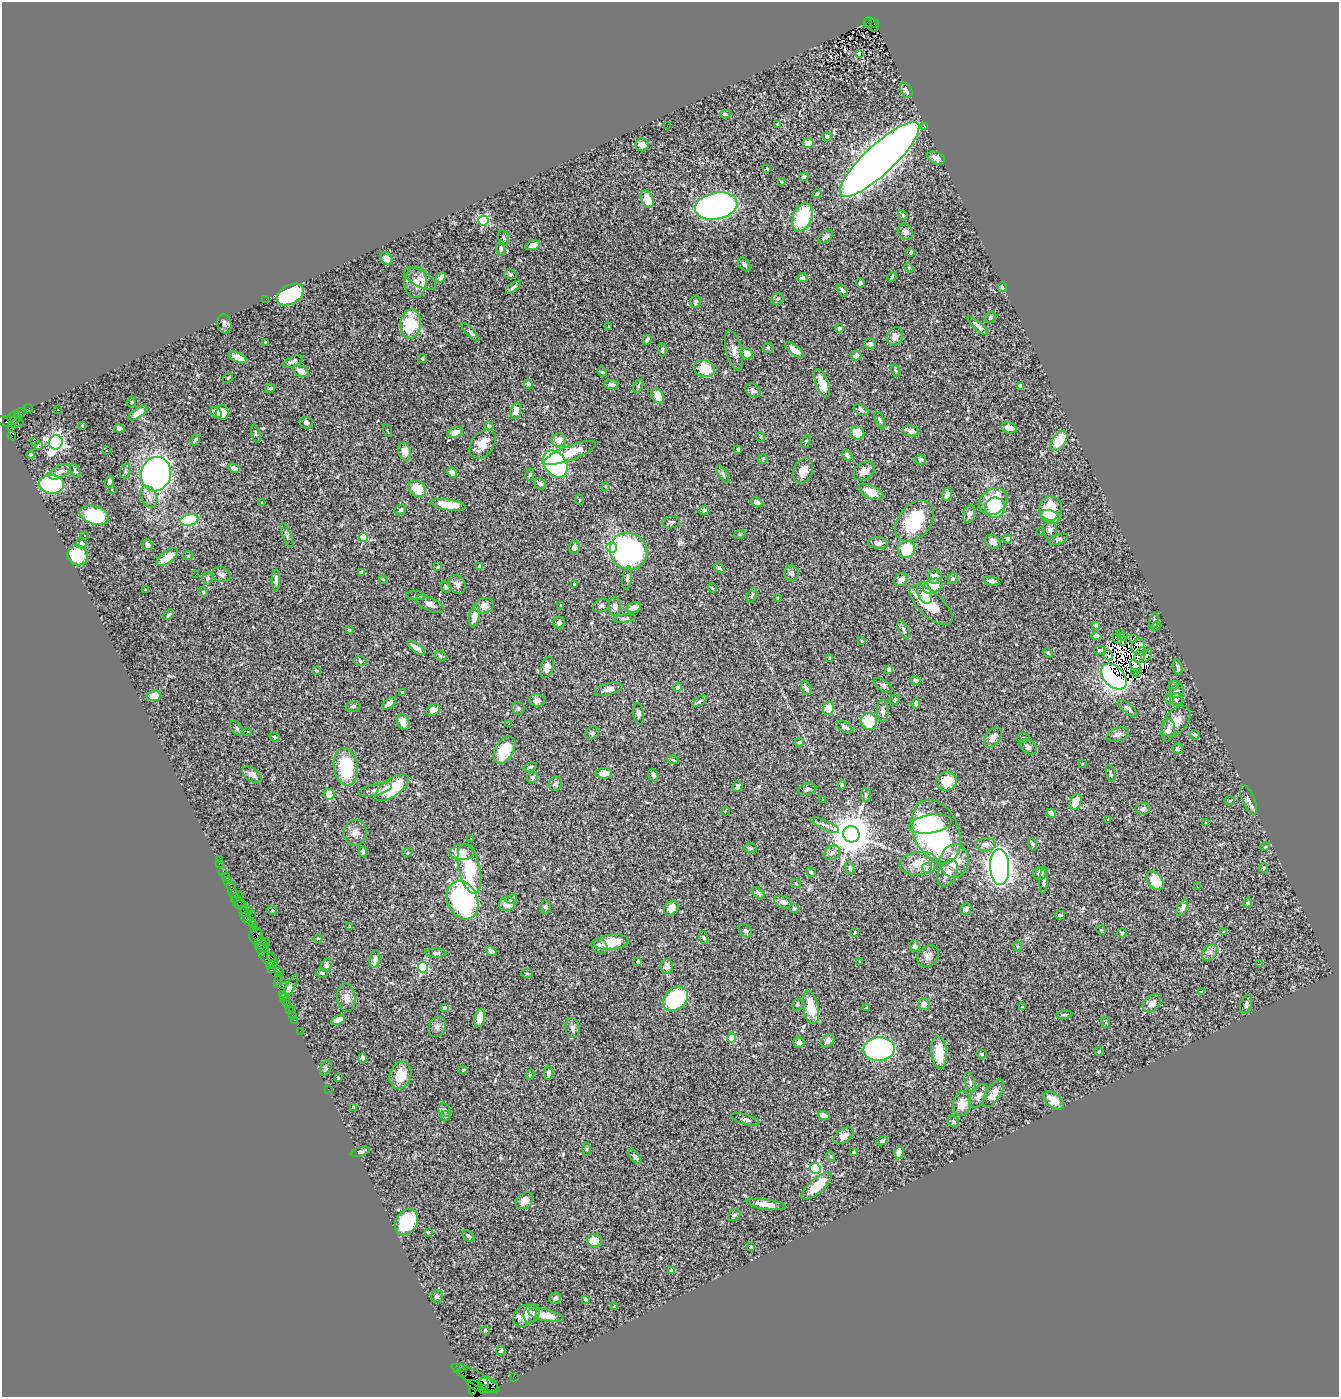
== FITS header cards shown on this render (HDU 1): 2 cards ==
NAXIS1  =                 1337
NAXIS2  =                 1395

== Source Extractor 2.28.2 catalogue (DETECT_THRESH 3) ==
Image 1337 x 1395 px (HDU 1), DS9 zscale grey, 1 PNG px = 1 image px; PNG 1341 x 1399 px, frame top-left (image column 1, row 1395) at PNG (2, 2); each listed source drawn as its Kron ellipse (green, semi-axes under 4 px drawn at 4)
Background 0.833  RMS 0.036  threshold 0.108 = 3 sigma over >= 5 px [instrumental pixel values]
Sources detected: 514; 6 with non-positive FLUX_AUTO (blend fragments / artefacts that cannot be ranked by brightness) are neither listed nor drawn; of the other 508, the 500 brightest by FLUX_AUTO listed and drawn (8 fainter detections omitted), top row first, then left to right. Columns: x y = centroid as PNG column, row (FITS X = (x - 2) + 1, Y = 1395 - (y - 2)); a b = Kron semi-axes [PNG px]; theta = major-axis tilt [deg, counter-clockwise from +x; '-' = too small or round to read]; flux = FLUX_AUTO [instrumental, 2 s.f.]
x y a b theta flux
868 22 3 3 - 160
874 23 5 2 - 150
871 25 8 5 -53 120
859 53 3 3 - 52
906 90 8 5 -62 9.2
725 114 5 3 - 4.7
777 125 4 4 - 3.9
667 126 2 2 - 4.2
925 126 3 2 - 8.1
827 136 5 4 - 7.5
808 143 6 4 6 18
642 145 6 6 - 16
936 158 9 6 -26 15
880 159 52 14 43 6300
767 169 4 3 - 7.3
804 177 4 4 - 4.8
781 182 4 3 - 2.1
817 193 5 3 - 2.6
647 199 9 6 -69 44
716 206 21 13 11 990
903 215 5 4 - 3.1
802 217 15 9 67 150
483 221 5 5 - 240
905 232 9 7 -58 9.3
826 237 8 5 40 9.4
504 238 7 5 -75 4.8
533 245 7 4 17 17
501 248 7 4 90 5.3
911 252 4 3 - 3.6
387 259 7 5 -60 19
744 264 8 5 -51 6.4
909 268 5 4 - 2.4
510 274 6 4 -17 3.8
441 277 5 4 - 9.1
892 277 5 4 - 2.9
802 278 5 4 - 4.1
420 279 17 8 -31 17
415 282 16 11 87 25
860 283 4 3 - 5.1
513 287 8 3 38 4.8
1002 287 5 4 - 4.1
842 290 7 4 -55 5.3
290 294 15 9 30 250
266 299 2 2 - 4.4
777 299 7 5 32 5.1
695 302 6 5 - 5.8
990 317 6 5 - 4.7
224 324 10 7 -78 6.8
411 324 14 10 86 100
609 326 3 3 - 3.8
978 326 13 4 -41 12
839 328 4 4 - 4.1
471 332 12 3 -46 5.1
895 336 9 8 - 17
647 340 5 3 - 7.1
266 343 3 3 - 4.2
870 344 6 5 - 8.1
768 348 5 5 - 3.1
662 350 7 3 -86 4.1
734 350 20 8 -76 17
794 350 11 4 -37 19
747 354 6 5 - 21
856 356 5 5 - 14
237 357 9 4 -23 30
422 358 5 4 - 3.4
293 362 11 5 23 8.3
705 369 11 8 -17 47
301 371 8 5 -24 17
896 371 6 4 -59 3
602 372 5 4 - 2.8
228 378 5 3 - 2.2
822 383 15 6 -69 39
528 384 5 4 - 9.6
612 385 7 4 -7 9.5
638 386 7 4 63 3.4
1020 386 4 3 - 11
270 388 5 4 - 3.1
753 391 8 6 -35 11
658 396 8 5 -62 30
131 402 5 2 - 2.4
28 409 5 2 - 25
58 410 2 2 - 1.9
861 410 8 5 -30 8.1
516 411 8 5 82 16
20 412 6 3 25 66
216 412 6 5 - 30
138 413 11 5 36 13
222 413 7 6 - 33
12 416 6 4 33 240
16 419 7 3 50 340
880 420 9 3 -65 3.5
10 422 14 5 -9 420
306 423 7 5 -15 5.7
11 426 3 3 - 270
82 426 3 2 - 1.8
489 426 5 4 - 5
119 428 5 4 - 9.8
1009 428 8 5 -15 15
387 431 6 2 -69 2
911 431 8 5 -11 11
455 432 8 5 20 21
256 433 9 4 -78 4
857 433 7 6 - 41
12 436 5 3 - 320
761 437 5 3 - 2.3
195 440 5 3 - 3.9
559 440 7 6 - 19
34 441 3 2 - 1300
806 441 6 3 63 2.8
1059 441 11 6 55 58
56 442 7 6 - 1100
483 444 16 11 54 34
38 446 4 2 - 11
738 449 3 3 - 3.3
107 451 3 3 - 5.7
405 452 9 6 -76 14
570 453 28 7 21 56
31 454 4 3 - 2.6
847 455 6 4 -55 6.4
763 459 5 5 - 3.3
921 460 5 5 - 9.9
555 464 15 10 -53 450
234 468 6 4 -24 10
75 471 7 4 -68 5.5
125 471 8 5 73 4.4
803 471 13 9 68 23
864 471 11 8 35 18
60 472 12 6 29 11
452 473 5 4 - 9.9
156 474 17 15 76 940
723 474 10 3 -60 4.4
530 475 6 4 78 3.5
109 482 6 3 71 7.2
51 484 12 9 -5 350
540 484 6 5 - 7.3
605 486 4 2 - 1.7
417 489 10 7 -43 58
112 490 3 2 - 3.3
871 492 14 6 -25 27
947 494 7 4 78 11
149 497 11 7 -63 16
580 500 5 3 - 2
993 501 15 12 37 110
756 502 6 4 -28 15
262 503 3 2 - 2.3
448 505 17 5 -8 57
995 508 10 10 - 150
1051 509 12 11 - 72
400 510 6 5 - 7.8
704 510 5 4 - 4.1
969 514 9 6 74 9.4
94 515 15 9 -17 140
1050 517 9 6 -23 73
189 520 9 5 13 140
915 521 23 16 51 140
671 522 9 6 8 4.8
1050 530 9 7 -84 9.1
1040 532 3 2 - 3.2
740 534 5 3 - 2.4
85 535 3 2 - 2.9
287 535 13 3 -68 4.5
364 538 4 4 - 100
1007 539 4 4 - 5.2
1059 539 10 5 17 5.5
993 542 8 6 -26 15
81 543 5 5 - 5.3
878 543 10 6 -8 10
147 545 6 5 - 12
574 547 6 5 - 7.2
612 547 5 5 - 290
907 549 9 8 - 78
629 551 19 18 - 580
78 555 10 9 - 76
188 556 5 3 - 2.6
167 557 12 6 36 41
480 566 4 3 - 19
438 567 4 3 - 2.6
719 568 6 3 -35 3.7
362 572 4 4 - 5.7
791 573 8 7 - 7
195 575 2 2 - 2.5
222 575 9 7 -19 8.2
935 577 7 7 - 19
208 578 6 5 - 5.5
627 578 11 4 82 5.7
953 578 5 5 - 4.9
383 579 4 3 - 1.7
276 580 11 4 -89 12
901 580 7 6 - 10
992 581 8 4 -13 8.1
457 584 10 7 -61 9.5
574 584 3 3 - 2.8
933 586 10 7 22 55
446 587 6 4 -56 3.2
712 588 5 3 - 2
145 590 3 3 - 2.6
203 592 5 4 - 2.5
925 593 11 7 -70 24
752 595 7 4 64 3.4
416 596 10 4 -4 4.4
778 598 4 3 - 2.4
430 604 15 6 -24 12
560 605 4 2 - 1.8
931 605 27 12 -42 90
484 606 10 7 15 15
601 606 8 6 27 6.1
615 606 9 6 86 12
634 608 7 5 15 14
169 615 6 3 43 5.3
474 616 11 5 77 26
625 618 11 3 8 5
1154 621 8 4 73 4.4
559 623 6 6 - 9.2
1096 625 4 3 - 4.6
1156 626 5 3 - 2.1
349 630 3 3 - 2.8
904 630 10 4 -66 5.4
1120 633 3 2 - 3.2
1097 636 5 4 - 6.8
1123 637 3 2 - 7.7
1117 639 5 2 - 8.9
1133 639 3 2 - 3.7
862 641 4 3 - 3.6
1122 641 5 3 - 2.2
1138 646 8 6 74 6.6
416 648 10 4 -38 18
1100 650 6 4 1 4.4
1048 653 5 3 - 2.6
1108 655 5 3 - 16
1140 655 8 5 59 6.5
441 656 6 5 - 3.9
1146 656 7 3 55 7.2
830 658 3 2 - 2.6
360 661 6 5 - 3.5
547 667 11 6 71 15
1136 667 7 4 -52 5.2
1178 667 8 4 -76 4.8
889 669 4 4 - 16
316 670 4 4 - 2.4
1134 673 3 2 - 4.2
1138 673 3 2 - 2.2
1114 676 15 10 -46 650
916 680 5 4 - 9.1
883 685 11 5 -34 6.8
1174 685 5 4 - 4.2
678 687 4 4 - 9.9
806 688 7 4 -67 5.2
608 689 14 5 14 13
1177 691 8 6 38 7
402 693 4 3 - 2.8
154 696 7 5 8 22
895 699 5 4 - 4.5
1169 699 5 4 - 2.6
537 700 8 6 -2 10
1176 700 6 6 - 5.6
700 701 8 4 30 5.4
389 703 8 4 39 15
916 703 5 3 - 6.9
353 706 7 5 15 5
518 708 6 6 - 5.2
828 708 7 5 72 37
1128 708 11 4 -41 7.7
433 710 7 5 30 21
883 711 11 6 -89 10
639 714 11 5 -84 6.5
869 721 8 8 - 66
1176 721 18 11 49 27
403 722 8 6 -67 20
508 724 3 2 - 3.5
845 727 8 5 -32 6.9
237 728 8 5 -55 4.8
1168 730 11 6 79 15
248 731 3 3 - 14
592 733 7 6 - 5.6
1118 734 11 7 18 10
1195 735 5 3 - 6.3
275 737 6 4 -29 3.3
993 737 11 7 54 17
1023 738 7 5 0 4.2
799 742 4 3 - 2.8
1028 747 10 6 -39 7.2
1178 749 5 5 - 5.7
504 750 15 9 59 81
673 760 6 3 -19 2.5
1082 764 3 3 - 1.9
346 767 19 12 -81 150
530 767 7 3 19 3.8
604 773 8 5 -1 21
1111 773 9 3 -72 3.5
252 774 10 6 -35 16
653 775 6 4 -72 5
533 777 6 5 - 4.9
947 781 10 9 - 52
556 784 7 6 - 6.1
842 785 4 4 - 2.7
737 786 6 4 65 7
392 788 20 9 34 91
807 789 9 5 13 6.7
375 790 17 5 14 11
329 794 5 5 - 27
866 795 7 5 -84 4.5
823 800 3 2 - 1.8
1248 800 16 6 -66 12
1230 801 5 3 - 2.5
1076 802 8 5 68 53
1143 809 7 6 - 7.5
725 811 4 3 - 1.8
1051 813 5 4 - 11
1108 819 4 4 - 1.9
1206 823 4 3 - 4.7
930 824 22 9 8 120
825 825 15 4 -26 9.5
936 832 33 22 -66 480
355 833 13 11 83 20
851 834 8 8 - 7500
471 839 3 3 - 6.1
1032 844 6 4 -70 3.1
986 845 10 6 3 18
1265 847 5 3 - 1.9
751 848 6 5 - 3.8
363 852 5 4 - 5.9
462 852 12 8 5 18
407 853 5 3 - 1.9
832 853 9 6 32 9.9
220 859 3 2 - 2.7
954 861 17 14 81 58
919 863 19 11 6 48
219 864 2 2 - 6.4
1000 867 18 9 -87 1800
850 868 7 4 -74 4.3
927 868 5 5 - 7.1
1264 868 5 3 - 2.1
469 869 25 10 -77 160
223 871 2 2 - 15
811 872 5 4 - 3.8
948 873 14 9 65 25
1040 873 7 6 - 11
226 876 3 2 - 29
228 880 4 3 - 89
1044 880 13 4 86 8.9
1155 880 10 7 -55 62
796 883 5 4 - 2.6
1197 887 3 2 - 2.8
232 889 8 4 -80 110
758 893 7 4 -40 5.7
234 894 3 3 - 54
239 895 2 2 - 21
236 898 3 2 - 39
511 899 6 4 30 5
463 900 20 15 -66 440
239 902 8 3 -24 130
783 902 9 6 -18 10
1248 903 5 4 - 6
507 904 8 7 - 23
239 905 6 2 -5 190
545 907 6 5 - 5.4
671 908 8 6 46 21
1182 908 8 4 63 14
243 909 2 2 - 41
794 909 5 3 - 2.2
966 909 6 5 - 7
249 910 3 2 - 140
272 910 5 4 - 2.7
243 912 4 2 - 54
252 915 2 2 - 50
1060 915 5 3 - 3.5
245 917 3 3 - 79
247 920 4 3 - 56
252 924 3 2 - 38
350 926 3 3 - 2.5
254 927 2 2 - 22
1101 930 5 4 - 2.5
745 931 7 6 - 5.2
1224 931 3 3 - 2.3
855 932 4 3 - 3.2
1122 933 5 4 - 3.2
256 936 8 6 84 280
704 937 6 4 -70 3.1
318 939 4 3 - 1.9
260 941 5 4 - 80
612 942 17 7 7 49
264 944 6 4 45 260
599 946 8 7 - 7.7
915 946 6 5 - 5.2
1017 946 5 3 - 2.5
260 949 7 3 -67 180
265 949 4 3 - 67
491 951 6 4 -35 6.7
436 953 10 4 -3 6.2
1210 953 9 6 48 9.8
928 956 12 9 45 15
269 958 10 6 -28 400
271 958 5 3 - 99
375 959 8 5 79 13
638 962 4 4 - 7
860 962 3 2 - 2.2
273 963 4 3 - 59
1260 964 3 2 - 34
327 965 7 5 66 10
269 966 4 3 - 150
667 966 7 6 - 15
423 967 5 5 - 170
271 970 4 2 - 120
279 972 2 2 - 15
322 973 6 4 -26 3.9
527 974 6 4 -3 2.8
279 976 2 2 - 71
278 980 2 2 - 14
277 984 3 2 - 36
283 986 3 2 - 49
289 988 15 3 59 35
1202 992 4 3 - 6.8
282 994 4 3 - 71
284 997 4 3 - 100
346 998 14 9 -85 16
676 999 14 10 44 180
285 1001 4 3 - 72
1152 1003 10 7 43 18
924 1004 6 5 - 11
1246 1004 10 5 72 7.4
288 1005 4 3 - 46
797 1005 6 5 - 4.3
1022 1007 4 3 - 3.1
445 1008 4 4 - 6.4
811 1008 17 7 -80 60
867 1008 4 3 - 2.9
289 1009 2 2 - 35
293 1009 2 2 - 24
292 1015 2 2 - 20
1064 1015 8 3 4 3.3
480 1018 9 5 81 34
295 1020 3 2 - 75
338 1020 7 4 26 20
1105 1022 6 3 -69 2.3
437 1027 10 8 64 9.2
573 1028 10 7 -79 7.5
300 1031 2 2 - 20
732 1038 4 4 - 77
828 1041 7 5 46 11
799 1042 5 5 - 8.6
879 1049 16 12 4 700
939 1052 16 7 -85 59
1099 1052 4 3 - 2.7
982 1054 5 4 - 3.3
363 1058 5 3 - 6.1
326 1068 8 5 64 4.8
463 1070 4 3 - 2.4
549 1073 7 4 88 9.6
400 1075 14 10 72 38
530 1075 5 4 - 3
338 1077 3 2 - 2.3
970 1082 10 5 -72 6.5
328 1089 2 2 - 49
994 1093 16 7 57 25
978 1096 13 7 57 16
1054 1101 12 7 -39 27
962 1104 12 9 83 28
354 1107 4 3 - 5.8
445 1110 7 5 -53 5.3
446 1116 5 5 - 4.4
824 1116 6 4 -21 16
745 1119 14 5 -15 7.4
953 1122 6 5 - 4.6
844 1136 11 6 35 17
882 1141 6 4 25 5.5
587 1149 6 4 89 3.2
360 1152 10 4 16 7.5
854 1152 3 3 - 3.4
899 1152 6 4 81 23
830 1156 5 3 - 2.6
635 1157 9 4 -52 6.8
815 1168 5 5 - 260
817 1186 19 7 41 62
524 1201 9 7 46 18
766 1204 20 5 -8 31
734 1215 7 5 43 4.8
407 1222 14 10 58 150
428 1232 3 3 - 2.3
469 1236 7 4 -42 5.6
594 1241 7 6 - 31
751 1247 3 3 - 3.6
672 1271 4 4 - 17
437 1296 6 6 - 8
555 1298 6 5 - 6.8
585 1299 4 2 - 2.6
614 1307 3 3 - 3.4
532 1313 10 7 66 11
525 1315 13 9 36 33
546 1315 18 6 -12 40
485 1330 4 4 - 3
501 1351 5 4 - 4.9
460 1367 3 2 - 31
463 1372 4 2 - 47
515 1377 2 2 - 20
476 1378 27 7 -28 440
484 1383 6 2 -71 240
488 1385 10 7 -23 400
475 1386 8 4 -28 78
484 1389 4 3 - 22
472 1392 3 2 - 16
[8 fainter detections neither listed nor drawn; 6 non-positive-flux detections neither listed nor drawn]